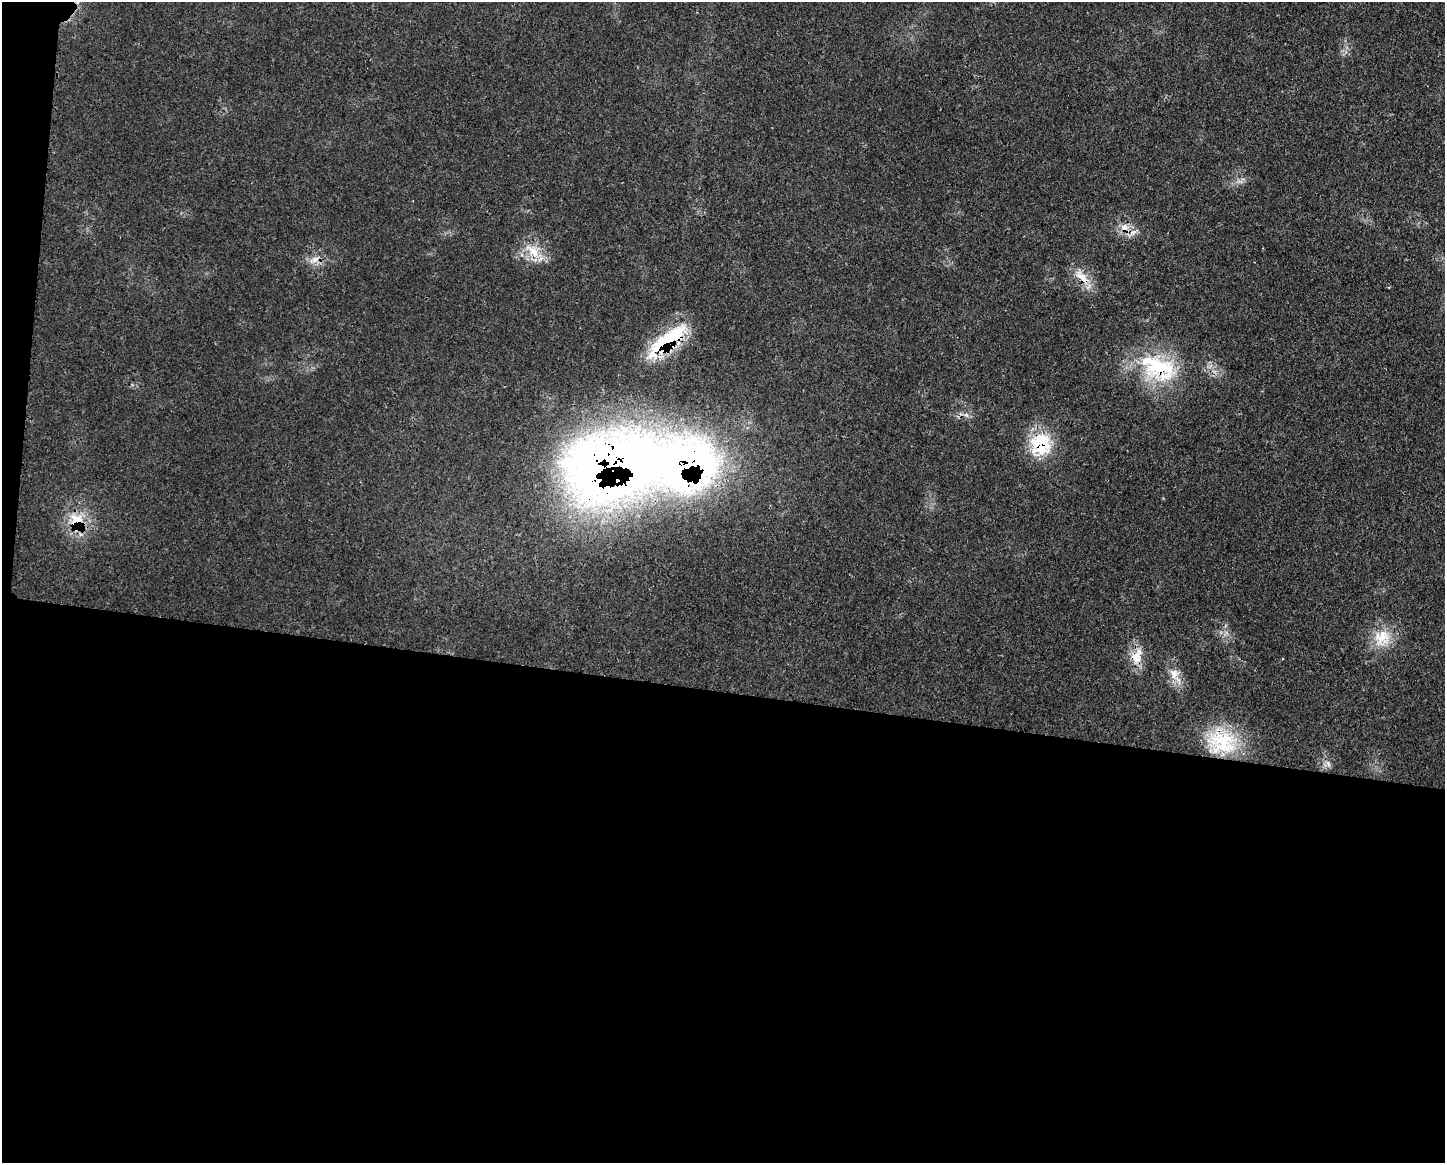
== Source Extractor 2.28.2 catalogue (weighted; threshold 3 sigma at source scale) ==
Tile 10 of 3 x 4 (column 1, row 4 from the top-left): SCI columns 122-1564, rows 3-1163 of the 4685 x 4648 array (HDU 1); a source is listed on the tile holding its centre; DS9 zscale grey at full resolution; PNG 1447 x 1165 px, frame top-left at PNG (2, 2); no overlay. Shown black and unused: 42% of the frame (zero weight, under 3 of 4 exposures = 2% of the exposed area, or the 3 px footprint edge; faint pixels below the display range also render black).
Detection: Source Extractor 2.28.2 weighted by HDU 2 'WHT'; one run over the whole footprint, this tile lists its part. Background 0.0579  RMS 0.0033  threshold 0.0147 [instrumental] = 3 sigma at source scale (4.5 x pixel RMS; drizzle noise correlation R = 1.50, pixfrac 1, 0.05/0.05 arcsec/px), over >= 5 px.
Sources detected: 19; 4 inside a brighter listed object's ellipse — not listed separately; the other 15 listed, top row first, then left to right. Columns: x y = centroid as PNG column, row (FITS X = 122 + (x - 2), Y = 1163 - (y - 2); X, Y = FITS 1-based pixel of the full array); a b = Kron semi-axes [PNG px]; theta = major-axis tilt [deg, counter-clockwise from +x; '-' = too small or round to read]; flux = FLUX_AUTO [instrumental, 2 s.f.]
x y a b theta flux
1124 227 13 10 81 3.3
532 251 29 11 -42 6.6
315 260 17 6 29 2.2
1082 277 27 10 -45 5.5
665 340 72 20 41 24
1158 366 57 31 -13 32
966 415 6 5 - 0.92
1040 442 35 24 31 15
615 462 121 75 12 340
76 521 27 18 82 11
1382 638 25 24 - 10
1137 656 24 14 72 6.3
1174 674 14 11 78 3.5
1222 742 42 31 -9 22
1328 763 10 5 -64 1.1
Overlapping masked pixels (flux is a lower limit): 9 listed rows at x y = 1124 227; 532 251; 1082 277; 665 340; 1158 366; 1040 442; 615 462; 76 521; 1137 656